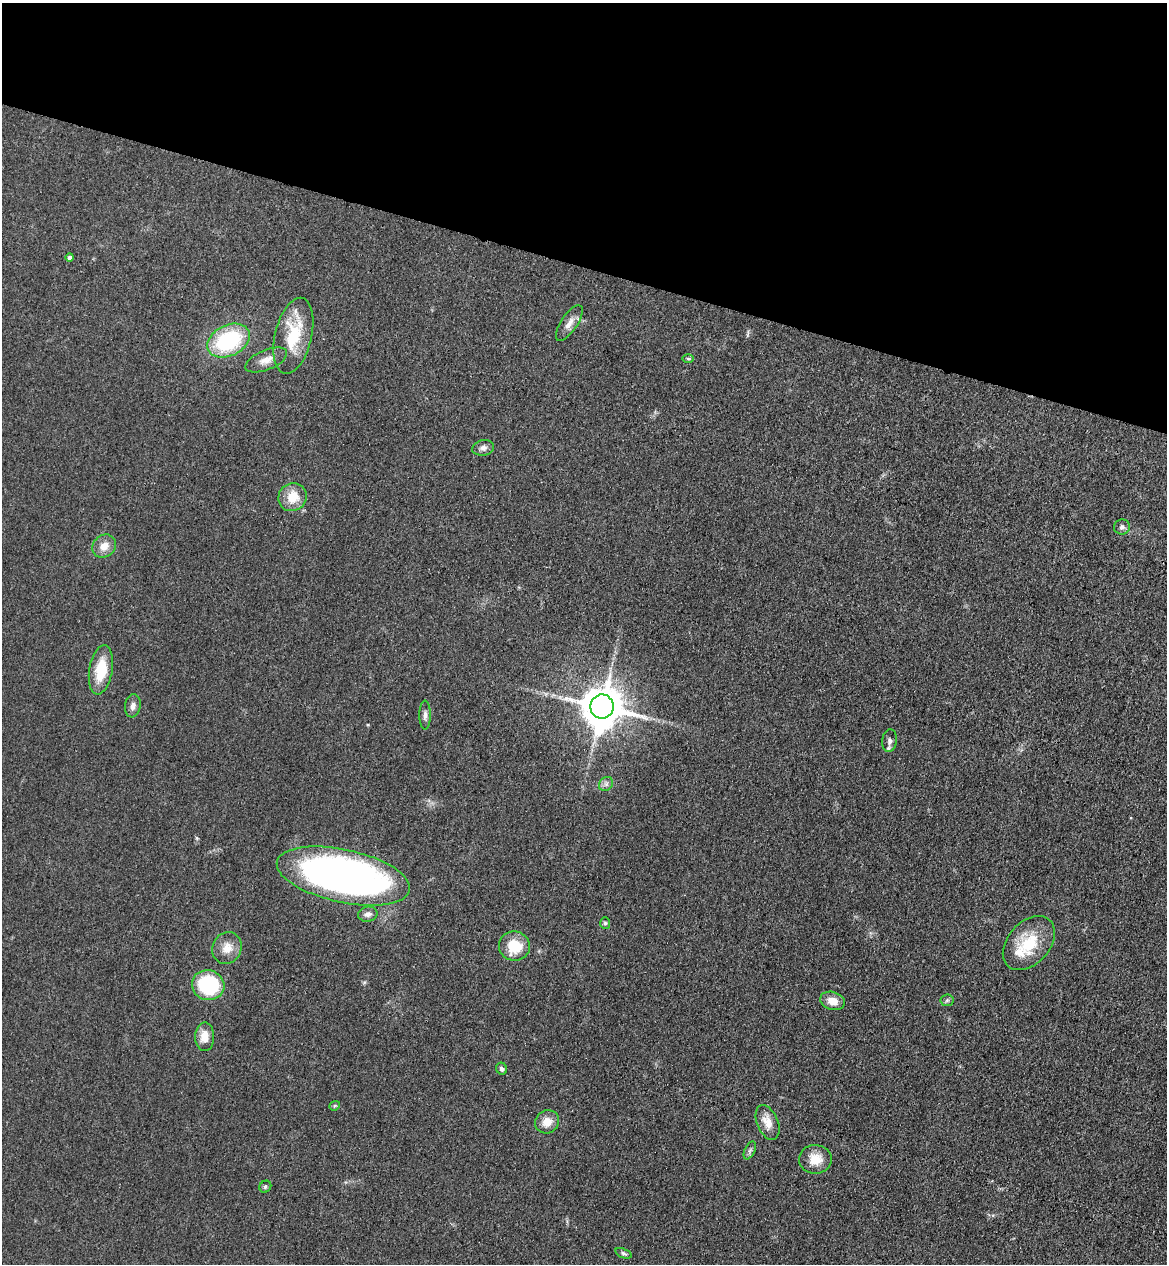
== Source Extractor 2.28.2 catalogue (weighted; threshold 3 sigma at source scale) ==
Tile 2 of 4 x 4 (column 2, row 1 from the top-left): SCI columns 1406-2570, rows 3824-5085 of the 5260 x 5122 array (HDU 1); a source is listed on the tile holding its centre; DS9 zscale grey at full resolution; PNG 1169 x 1266 px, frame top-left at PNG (2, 3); each listed source drawn as its Kron ellipse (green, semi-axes under 4 px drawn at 4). Shown black and unused: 21% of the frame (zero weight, under 3 of 4 exposures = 6% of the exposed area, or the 3 px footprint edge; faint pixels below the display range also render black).
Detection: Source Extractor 2.28.2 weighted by HDU 2 'WHT'; one run over the whole footprint, this tile lists its part. Background 0.0581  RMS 0.007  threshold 0.0313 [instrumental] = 3 sigma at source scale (4.5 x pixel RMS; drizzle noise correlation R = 1.50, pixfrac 1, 0.05/0.05 arcsec/px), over >= 5 px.
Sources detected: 35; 1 inside a brighter listed object's ellipse — not listed separately; the other 34 listed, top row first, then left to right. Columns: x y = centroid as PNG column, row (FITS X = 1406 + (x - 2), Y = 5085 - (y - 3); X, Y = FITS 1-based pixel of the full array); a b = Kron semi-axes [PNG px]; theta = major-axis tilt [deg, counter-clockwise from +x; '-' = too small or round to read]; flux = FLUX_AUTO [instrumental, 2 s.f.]
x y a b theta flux
70 257 4 4 - 1.8
569 323 21 8 56 5.7
293 336 39 18 77 32
228 341 22 15 26 62
688 359 6 4 -1 0.91
266 360 22 10 22 7.1
483 448 11 7 12 3.2
292 497 14 13 - 14
1122 527 8 7 - 2.2
104 546 12 11 - 7.3
101 670 25 11 80 22
133 706 11 8 83 3.4
602 706 12 11 - 2400
425 715 14 5 -90 2.8
890 741 11 7 84 2.9
606 784 8 6 45 2.3
343 876 68 26 -12 400
368 914 10 7 12 2.8
605 923 6 5 - 1.2
1029 943 31 21 48 28
514 946 15 15 - 20
227 948 16 14 64 8.7
208 985 16 15 - 57
947 1000 6 6 - 1.4
832 1001 12 9 -16 7.8
205 1037 14 9 90 8.3
502 1069 6 5 - 1.9
335 1106 6 4 21 0.93
547 1122 12 11 - 8.1
768 1122 18 10 -67 8.9
750 1150 9 5 63 1.9
815 1159 16 14 0 11
265 1187 6 5 - 1.4
623 1253 9 4 -18 1.4